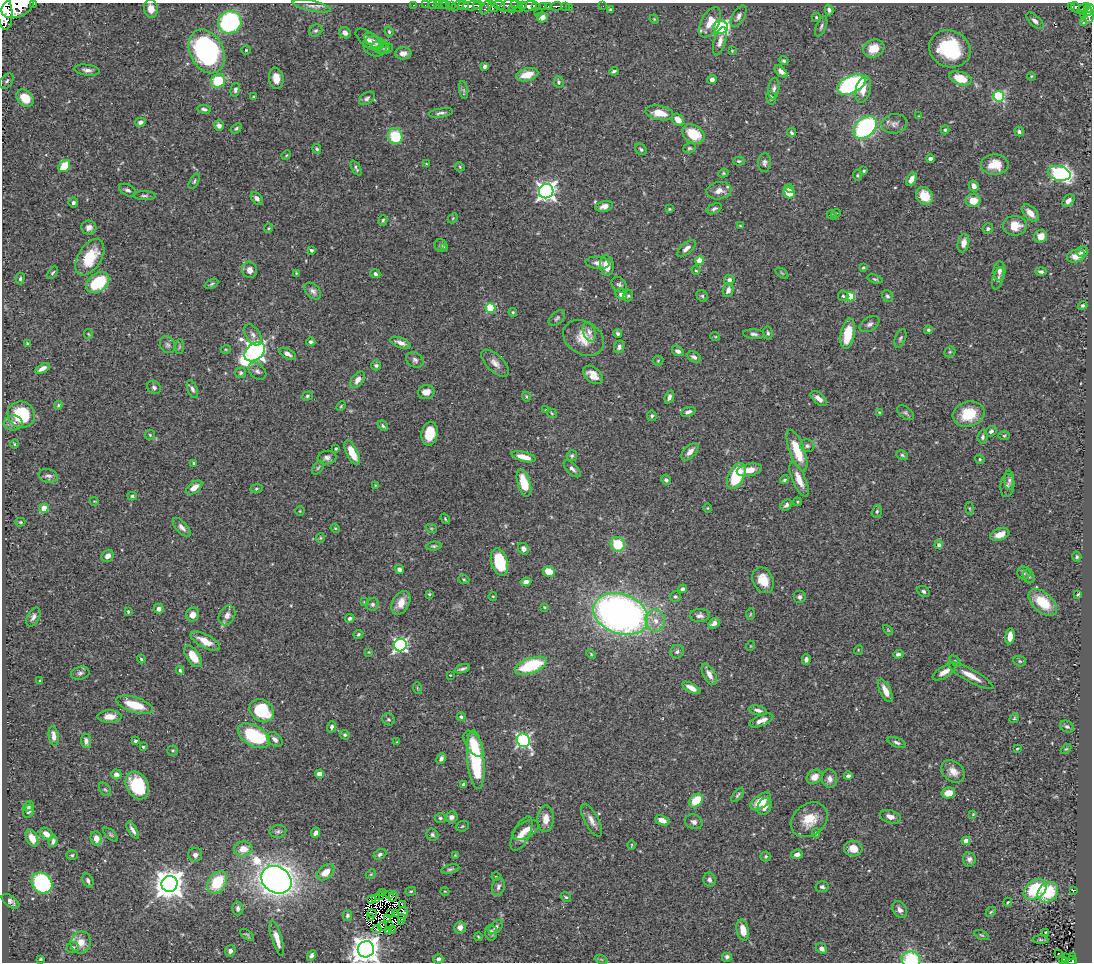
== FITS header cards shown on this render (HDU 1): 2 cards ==
NAXIS1  =                 1090
NAXIS2  =                  960

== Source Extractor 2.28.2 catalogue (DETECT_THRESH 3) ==
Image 1090 x 960 px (HDU 1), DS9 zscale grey, 1 PNG px = 1 image px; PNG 1094 x 964 px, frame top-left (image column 1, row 960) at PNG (2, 3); each listed source drawn as its Kron ellipse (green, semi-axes under 4 px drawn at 4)
Background 0.493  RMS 0.025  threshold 0.0748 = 3 sigma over >= 5 px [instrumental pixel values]
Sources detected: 508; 11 with non-positive FLUX_AUTO (blend fragments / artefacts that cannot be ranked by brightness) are neither listed nor drawn; the other 497 listed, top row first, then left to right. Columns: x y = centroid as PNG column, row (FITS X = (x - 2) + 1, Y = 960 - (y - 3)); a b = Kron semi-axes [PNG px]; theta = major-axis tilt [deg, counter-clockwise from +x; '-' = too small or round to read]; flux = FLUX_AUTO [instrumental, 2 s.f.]
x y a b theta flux
34 4 3 2 - 59
414 5 3 2 - 17
425 5 2 2 - 7.4
432 5 2 2 - 11
438 5 2 2 - 11
442 5 3 2 - 9.1
445 5 3 2 - 3.5
458 5 7 4 31 260
464 5 5 4 - 410
478 5 5 2 - 190
499 5 6 3 -12 190
509 5 10 6 21 320
18 6 17 10 24 3100
312 6 19 5 -12 8.5
451 6 3 3 - 20
472 6 9 4 5 580
517 6 7 4 -44 220
522 6 4 3 - 240
528 6 9 5 13 870
536 6 3 3 - 120
544 6 3 3 - 190
548 6 4 2 - 100
556 6 6 3 2 170
603 6 2 2 - 3.3
1072 6 3 3 - 4.5
486 7 8 4 58 76
493 7 5 4 - 240
565 7 3 3 - 64
1076 7 5 3 - 96
569 8 2 2 - 7.5
1089 8 5 4 - 85
151 9 9 7 -79 14
610 9 3 3 - 2.3
1083 9 7 4 44 93
512 10 3 2 - 45
829 10 5 4 - 3.9
4 11 19 8 -84 2800
538 12 2 2 - 5.8
1088 12 5 3 - 93
1083 15 3 2 - 16
739 16 12 6 60 6.6
1089 16 7 5 89 200
542 17 5 5 - 12
816 17 4 4 - 2
654 19 5 3 - 1.6
1035 21 11 5 -43 6.8
230 22 12 11 - 240
710 22 16 9 62 25
1083 22 3 3 - 4.7
821 26 11 5 69 4.2
720 27 7 6 - 220
316 31 7 5 33 3.2
389 32 5 3 - 2.1
345 33 6 5 - 8.3
369 40 15 7 -38 9.2
374 41 11 5 -36 6.6
720 41 14 6 74 11
375 46 12 10 -20 11
381 48 10 5 -14 5.2
385 48 7 5 0 3.9
874 49 11 8 22 30
950 49 21 18 -22 110
246 50 4 4 - 1.9
207 51 23 16 -63 340
732 51 4 4 - 1.4
403 53 8 6 4 9.3
784 61 5 4 - 2.9
485 66 4 4 - 4.2
87 70 13 5 -8 6.9
614 71 4 3 - 2.8
781 71 8 4 -43 7
527 75 11 6 15 25
1031 76 4 3 - 1.7
276 78 11 7 -81 16
960 78 12 6 -17 41
712 79 5 4 - 6.4
7 81 8 6 53 4.4
218 81 7 6 - 61
559 82 6 5 - 3.6
851 84 15 8 26 240
774 89 11 5 84 5.5
235 90 7 4 76 4.2
464 90 9 4 -81 3.3
863 90 13 7 77 18
999 96 5 5 - 160
253 97 3 3 - 1.9
25 98 10 7 -42 31
367 98 8 5 34 4.5
771 98 7 5 -79 4.3
204 109 7 4 -6 4.6
441 113 12 4 9 5.5
659 113 14 7 -11 26
919 116 4 4 - 1.5
678 120 7 5 -46 18
140 122 5 4 - 4.3
894 124 13 10 8 9.6
219 126 5 5 - 7.4
865 127 13 9 43 250
236 128 6 3 38 2.8
945 130 4 4 - 2.6
1019 131 5 4 - 4.3
792 133 5 3 - 2.6
693 134 12 8 -30 48
395 136 8 7 - 71
689 148 6 5 - 2.9
317 149 5 4 - 3
641 149 6 5 - 3.5
286 155 5 4 - 1.8
930 159 4 3 - 5.4
739 161 5 4 - 2.6
765 163 9 6 85 5.4
426 164 3 3 - 1.5
995 165 14 10 0 32
64 166 7 5 49 51
460 167 5 4 - 1.8
356 168 8 3 -62 3.4
864 171 4 3 - 1.9
723 173 5 4 - 2
1059 173 11 7 -13 340
857 175 5 4 - 2.1
911 179 7 4 59 11
194 181 8 4 59 3.1
974 186 5 5 - 10
789 189 4 3 - 10
128 190 9 5 -28 5
546 191 7 7 - 770
719 191 12 8 8 14
789 193 6 5 - 32
144 196 11 4 -1 4
924 196 9 8 - 26
257 198 7 5 -48 6.5
973 201 7 6 - 23
1068 201 7 5 47 8
73 203 5 5 - 4.5
604 206 8 5 13 9.7
669 209 4 3 - 1.6
714 209 8 5 27 4.3
836 213 5 3 - 1.4
1030 213 10 6 -46 16
832 215 5 4 - 1.8
453 218 6 4 47 2.1
383 220 5 4 - 2.2
740 226 3 3 - 1.5
1015 226 12 10 1 26
89 227 7 7 - 8.5
268 228 5 3 - 1.7
988 229 5 5 - 3.6
1041 236 6 6 - 19
963 243 9 5 76 12
441 245 6 6 - 4.8
445 247 4 3 - 1.6
686 248 11 5 41 8.1
311 250 4 3 - 3.1
1082 252 6 5 - 8.2
1076 256 9 6 17 19
90 257 20 11 58 56
699 260 4 4 - 33
598 263 12 6 -6 8.5
607 266 10 7 -84 21
863 267 3 3 - 1.9
250 270 8 7 - 13
696 270 5 4 - 1.9
999 271 9 6 87 6.1
1041 272 6 4 -2 3.9
52 273 7 4 54 2.4
296 273 4 3 - 1.3
782 273 7 3 -37 1.9
375 274 5 4 - 4.4
998 278 11 5 73 5
20 279 6 4 76 3.3
875 279 8 4 -17 2.8
729 280 5 5 - 7
98 282 13 9 37 90
212 284 7 4 28 3
619 285 8 6 -43 4.9
728 290 7 5 74 8.1
313 291 10 6 -44 6.4
621 294 6 5 - 11
628 296 6 4 72 2.7
702 296 6 5 - 2.9
843 296 5 5 - 2.9
887 296 6 5 - 3.4
851 297 4 4 - 71
1083 306 5 4 - 3
491 308 5 5 - 92
513 312 4 3 - 1.9
557 318 10 6 42 3.9
870 324 11 6 32 6.7
928 330 4 4 - 2.9
589 332 10 6 -73 6.6
618 333 5 4 - 3.7
768 333 6 4 -80 3
88 334 5 4 - 2
754 334 11 4 -4 5.3
848 334 15 7 80 51
253 335 12 7 -56 7.4
715 336 5 3 - 1.5
584 338 22 16 -32 32
900 338 10 5 69 4
311 342 4 4 - 3.8
401 343 11 5 -20 9.3
27 344 4 3 - 3
167 345 9 7 -59 5.5
179 347 7 4 89 2.2
619 347 6 5 - 6.6
226 349 5 3 - 1.6
678 351 6 4 -26 6.9
255 352 11 8 40 930
950 352 6 5 - 2.2
288 354 9 5 -28 8.2
694 357 7 5 -26 4.8
415 360 9 7 -35 5.8
658 361 5 5 - 2
495 363 17 8 -44 12
376 365 5 5 - 3.3
42 369 8 4 28 8.4
257 371 10 7 -42 6.4
241 373 5 5 - 3.2
593 375 11 7 -39 19
358 380 9 5 53 10
154 387 7 6 - 4.3
192 389 9 5 -68 4.9
426 392 8 7 - 13
307 396 6 4 18 2.5
526 397 5 3 - 1.6
669 397 7 4 72 6
818 398 9 5 -43 9.7
58 405 4 3 - 2
341 406 5 3 - 1.8
546 410 3 2 - 1.4
688 412 7 4 20 5.6
879 412 4 3 - 1.5
552 413 6 4 -34 2.1
905 413 9 5 -38 4
969 414 16 12 16 50
21 415 14 13 - 74
652 416 5 5 - 2.8
13 423 9 7 8 8
383 426 6 4 -41 3.3
991 431 6 5 - 4.8
430 434 12 8 79 35
150 435 5 5 - 2.3
1004 436 6 4 1 2.3
983 437 6 5 - 4.4
14 444 4 3 - 1.5
807 446 7 6 - 4.5
336 449 3 3 - 2.3
797 451 22 7 -70 48
690 452 11 6 46 11
352 453 13 5 -63 32
902 455 6 5 - 2.9
572 456 5 5 - 3.1
524 457 12 4 -14 19
327 458 9 7 8 6.4
980 459 5 4 - 1.9
194 463 3 3 - 4.8
318 468 8 5 54 3.1
572 469 11 5 -45 6.1
749 470 12 6 11 16
48 476 10 6 -14 5.4
736 476 14 8 64 90
666 480 5 4 - 4.3
784 480 5 4 - 2.5
799 480 19 6 -66 21
1009 480 9 5 -87 4.5
524 483 14 6 -72 42
375 485 4 3 - 1.2
1007 485 12 7 82 5.8
194 487 9 5 35 16
256 489 6 4 7 2.4
132 496 4 3 - 2.4
94 501 4 3 - 1.1
797 502 4 3 - 2.1
786 505 6 4 46 4.8
44 508 4 4 - 42
708 508 5 3 - 1.4
970 508 6 3 -81 1.8
300 511 5 5 - 1.8
877 511 6 5 - 3.5
445 519 6 4 -53 2
20 522 5 4 - 2.2
182 527 11 5 -48 7.7
335 528 5 3 - 1.7
431 528 6 3 -19 2
1000 535 10 6 20 17
320 538 5 4 - 1.9
618 544 7 7 - 57
939 545 4 4 - 6.3
434 546 8 4 5 3
523 549 6 5 - 8
108 556 6 5 - 8.7
1077 557 5 4 - 2.8
499 562 14 8 -74 75
399 569 5 4 - 4.8
549 572 6 5 - 30
1024 573 6 6 - 3.8
1029 576 7 5 -67 3.2
464 579 6 4 -21 2.4
763 580 13 10 -65 29
526 582 5 4 - 8.4
683 589 4 3 - 5.3
923 591 7 5 -34 3.7
429 594 3 3 - 1.9
1078 594 3 3 - 2.9
493 596 4 3 - 1.4
675 596 5 5 - 3.3
800 597 6 6 - 5.2
364 602 4 3 - 1.1
1043 602 17 10 -41 52
401 603 12 8 62 19
372 604 6 6 - 4.3
544 607 3 2 - 1.5
159 609 5 5 - 6.4
128 612 4 3 - 1.8
621 614 28 20 -20 910
750 614 6 4 87 2.1
193 615 7 6 - 13
227 615 10 8 62 11
700 615 10 6 1 7
33 617 10 6 62 6.7
350 618 5 4 - 4.2
655 621 11 9 -68 17
714 623 6 4 37 8.6
888 630 6 3 -45 1.7
358 634 5 4 - 2.6
1010 636 8 4 83 15
205 641 16 6 -28 22
400 645 6 6 - 370
750 646 5 3 - 1.4
858 650 5 3 - 1.3
369 652 4 4 - 1.6
677 652 7 6 - 4.2
591 654 5 3 - 1.7
898 654 5 4 - 4.5
193 656 12 6 -54 28
141 659 4 3 - 2.1
806 659 5 4 - 5.6
955 661 6 4 -45 2.3
1020 661 6 5 - 2.3
531 666 17 7 19 100
462 669 8 3 17 4.1
180 670 4 4 - 3.1
944 672 13 5 32 13
80 673 9 6 13 5.1
709 674 12 6 -61 12
450 675 2 2 - 1.1
971 676 26 6 -29 22
40 681 4 2 - 1.7
417 688 6 3 -72 1.5
691 688 10 4 -28 13
885 691 12 5 -64 15
134 705 19 7 -17 48
758 710 9 4 -13 6.9
262 711 13 10 -40 89
110 717 12 6 1 16
461 717 4 4 - 2.7
1014 718 5 4 - 2
388 719 6 5 - 3.4
761 720 12 5 22 12
332 727 6 4 75 3.8
1067 727 7 5 -28 4.5
345 735 5 4 - 2.9
54 736 10 5 -81 13
254 736 17 10 -30 130
275 739 9 6 -43 7.6
523 740 7 6 - 360
86 741 7 5 -84 7.8
135 741 4 3 - 2.9
397 742 4 3 - 1.3
897 742 10 4 -22 4.7
474 744 14 7 -59 27
143 747 4 3 - 1.8
1017 749 3 2 - 1.5
1066 749 6 3 43 2
173 750 5 5 - 2.5
441 759 6 4 64 5.8
476 760 29 8 -85 140
953 771 13 10 -44 17
116 774 5 5 - 10
319 774 4 4 - 10
848 776 4 3 - 4.2
814 777 8 6 33 16
829 779 9 7 -84 8.9
464 784 4 3 - 3.9
137 786 15 11 -61 78
105 789 8 5 -52 3.2
948 793 7 5 12 21
738 795 8 4 50 2.9
696 800 8 6 43 43
761 801 11 6 35 33
29 806 6 4 25 2.8
764 807 9 6 65 11
29 811 7 5 63 5.9
973 814 4 3 - 1.3
451 817 6 5 - 7.5
890 817 10 6 -18 12
440 818 5 4 - 2.8
546 819 13 8 88 19
591 820 18 7 -62 12
662 820 7 5 -20 12
809 820 20 15 39 37
694 822 9 7 -20 6.3
462 826 7 5 22 2
133 830 10 4 -58 7.4
526 830 14 8 29 17
278 831 8 6 10 4.6
316 833 5 4 - 6.2
522 833 19 8 64 18
816 833 5 4 - 2.4
46 834 7 5 -40 12
111 835 9 4 -45 2.7
432 835 6 5 - 3.3
32 838 9 5 -64 16
96 838 7 5 -75 14
53 841 6 4 75 5.2
966 841 4 4 - 24
631 845 5 3 - 1.5
853 848 9 8 - 20
243 849 9 7 6 21
380 854 6 4 28 4.5
797 854 6 5 - 6
72 855 5 5 - 2.7
195 855 7 7 - 7.5
455 855 4 4 - 1.4
766 856 5 5 - 2.5
969 859 7 6 - 6.1
450 869 9 4 13 3.5
326 872 10 6 41 22
371 874 5 4 - 2
496 877 4 3 - 1.3
88 880 7 5 -65 5.3
276 880 16 13 -33 1700
709 880 7 6 - 5.6
217 882 12 8 54 73
42 883 11 9 -47 210
169 884 8 8 - 2700
498 887 9 6 78 5.3
822 887 6 5 - 4.3
1035 889 12 9 36 89
1073 890 4 2 - 1.2
411 891 5 4 - 2.4
445 891 4 3 - 1.2
1048 892 11 9 45 66
383 893 4 2 - 7.9
390 894 3 2 - 2.7
379 896 4 2 - 0.78
393 896 5 2 - 3.7
566 897 6 4 -35 2.2
375 898 4 3 - 2.3
371 899 3 3 - 0.4
11 901 10 5 -37 6.5
1008 902 4 3 - 1.7
402 905 4 2 - 0.079
238 909 7 5 -89 6
900 910 9 6 -58 7.5
403 912 5 3 - 1.8
991 912 6 4 45 2.1
372 913 5 2 - 1.1
391 913 3 2 - 1.9
395 914 3 2 - 1.4
347 915 5 5 - 3.7
371 918 3 2 - 1.9
402 918 4 3 - 4
388 919 3 2 - 0.71
402 922 2 2 - 1.3
390 925 3 2 - 1.7
382 927 5 2 - 0.97
460 927 6 6 - 12
496 927 9 5 45 5.3
377 929 4 3 - 1.6
393 929 3 2 - 58
388 930 4 3 - 2.4
743 930 11 6 -78 21
1045 932 3 2 - 1.5
491 933 8 6 -81 6.3
247 935 8 3 -36 2.6
982 935 8 3 -26 2.1
478 937 4 3 - 1.6
277 938 18 5 -73 18
1041 940 8 3 -2 2.3
81 942 11 10 - 21
73 947 6 5 - 2.9
822 948 6 5 - 8.4
366 949 8 8 - 2200
230 951 5 5 - 7.5
1058 953 3 2 - 1.5
311 956 5 4 - 4.5
1073 956 3 3 - 6.7
727 957 5 5 - 4
1066 957 3 2 - 4.4
40 959 3 2 - 1.8
438 959 5 4 - 4.9
601 959 6 4 -19 2.3
1062 959 3 3 - 3.4
911 960 9 8 - 77
1072 961 5 4 - 41
1065 962 2 2 - 7.4
At the frame edge (FLAGS 8, measured only in part): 8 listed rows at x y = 34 4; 18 6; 4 11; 1089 16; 366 949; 911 960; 1072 961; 1065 962
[11 non-positive-flux detections neither listed nor drawn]